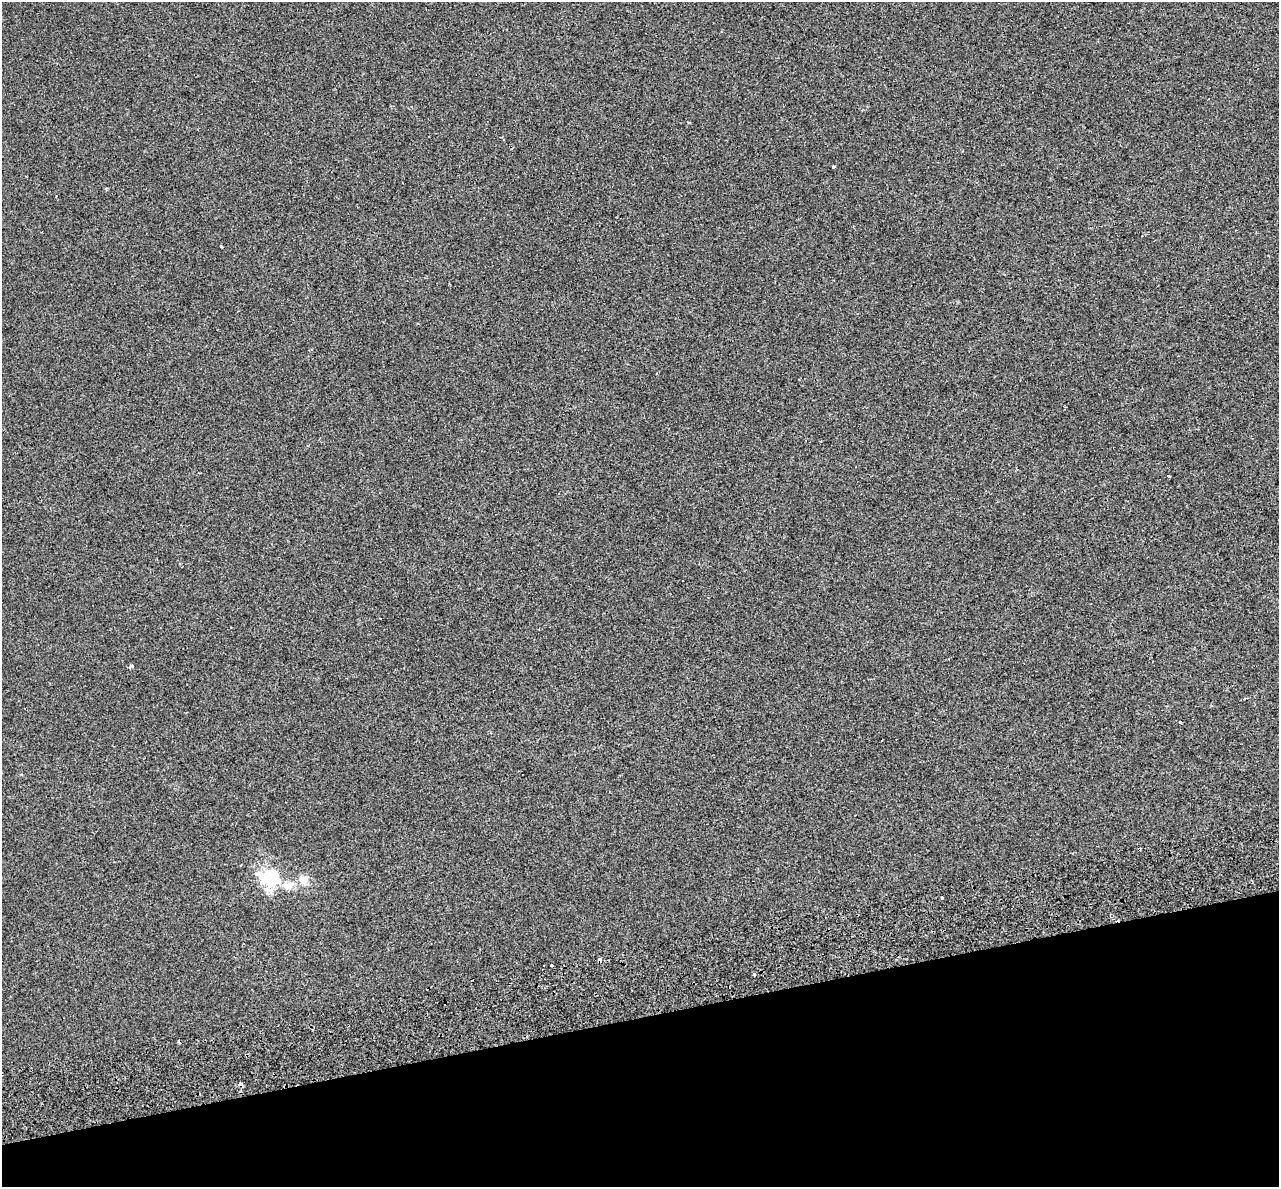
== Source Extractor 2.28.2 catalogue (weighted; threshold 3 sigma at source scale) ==
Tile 14 of 4 x 4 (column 2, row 4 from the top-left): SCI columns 1365-2641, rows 144-1328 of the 5284 x 5072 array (HDU 1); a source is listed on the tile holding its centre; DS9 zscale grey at full resolution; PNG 1281 x 1189 px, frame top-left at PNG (2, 2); no overlay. Shown black and unused: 14% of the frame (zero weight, under 2 of 3 exposures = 7% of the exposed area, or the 3 px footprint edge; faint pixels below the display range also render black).
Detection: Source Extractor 2.28.2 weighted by HDU 2 'WHT'; one run over the whole footprint, this tile lists its part. Background -6.78e-05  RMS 0.0045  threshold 0.0202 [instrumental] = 3 sigma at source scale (4.5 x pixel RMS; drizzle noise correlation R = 1.50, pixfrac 1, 0.0396/0.0396 arcsec/px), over >= 5 px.
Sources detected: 15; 5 cosmic-ray / hot-pixel residue — not listed; the other 10 listed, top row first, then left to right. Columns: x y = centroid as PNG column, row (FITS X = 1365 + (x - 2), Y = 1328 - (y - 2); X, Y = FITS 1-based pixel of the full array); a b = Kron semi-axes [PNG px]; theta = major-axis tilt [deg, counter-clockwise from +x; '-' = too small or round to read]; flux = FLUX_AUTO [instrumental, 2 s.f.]
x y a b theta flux
833 167 4 3 - 3.2
221 246 3 3 - 0.55
1169 476 4 3 - 5
131 666 6 3 25 0.98
271 877 20 17 8 21
304 880 15 10 61 3.5
287 886 14 9 5 4
941 898 3 2 - 0.79
551 965 3 3 - 1.7
240 1084 4 3 - 2.2
Overlapping masked pixels (flux is a lower limit): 1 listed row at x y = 240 1084